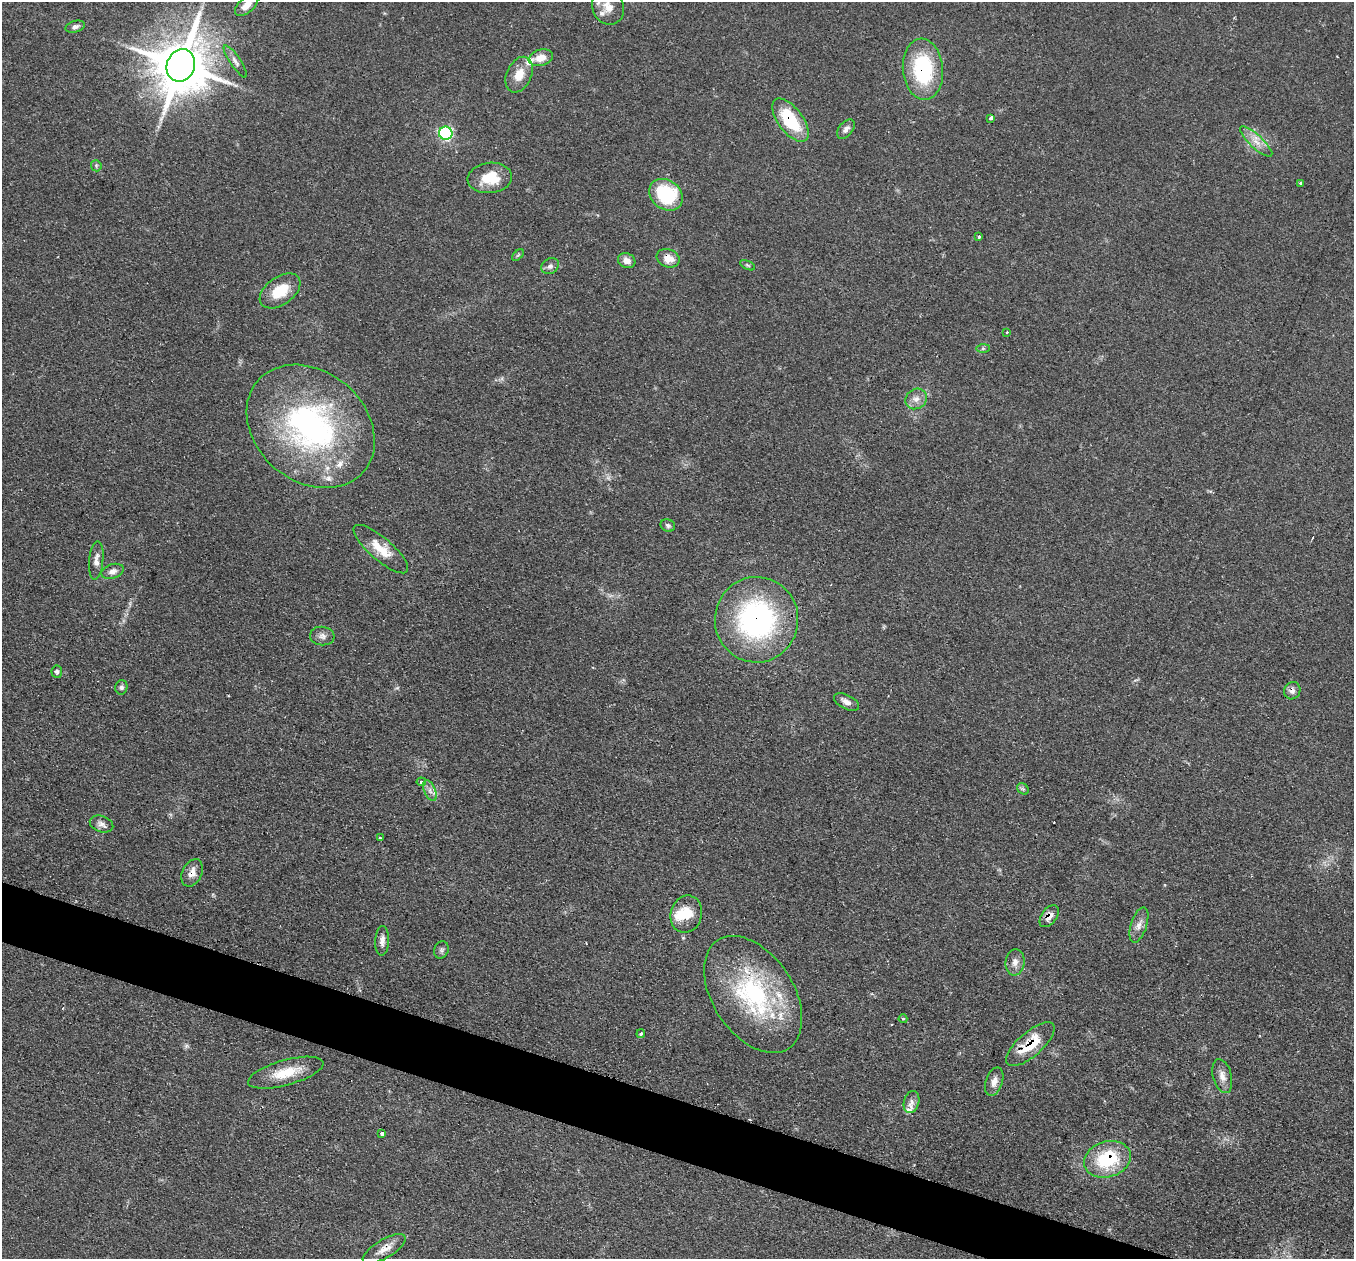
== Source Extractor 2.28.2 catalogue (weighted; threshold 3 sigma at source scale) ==
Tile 6 of 4 x 4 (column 2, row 2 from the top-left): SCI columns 1353-2704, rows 2784-4040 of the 5412 x 5432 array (HDU 1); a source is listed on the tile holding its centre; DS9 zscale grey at full resolution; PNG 1356 x 1261 px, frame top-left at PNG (2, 2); each listed source drawn as its Kron ellipse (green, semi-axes under 4 px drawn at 4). Shown black and unused: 4% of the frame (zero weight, under 2 of 3 exposures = <1% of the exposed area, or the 3 px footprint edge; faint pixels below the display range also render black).
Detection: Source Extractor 2.28.2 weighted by HDU 2 'WHT'; one run over the whole footprint, this tile lists its part. Background 0.079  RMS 0.0058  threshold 0.0259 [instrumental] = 3 sigma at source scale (4.5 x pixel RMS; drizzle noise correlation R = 1.50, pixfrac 1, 0.05/0.05 arcsec/px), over >= 5 px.
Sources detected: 70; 1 inside a brighter object's white glare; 2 cosmic-ray / hot-pixel residue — neither listed nor drawn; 6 inside a brighter listed object's ellipse — not listed separately; the other 61 listed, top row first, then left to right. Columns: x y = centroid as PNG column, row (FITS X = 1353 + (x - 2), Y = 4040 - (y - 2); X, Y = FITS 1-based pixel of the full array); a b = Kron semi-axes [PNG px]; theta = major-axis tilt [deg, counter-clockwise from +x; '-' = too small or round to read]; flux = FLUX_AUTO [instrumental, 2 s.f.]
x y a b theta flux
247 5 14 7 42 6
608 7 18 15 -68 7.6
75 27 10 5 16 2.1
541 58 12 8 15 7.4
235 61 19 5 -56 3.1
181 65 16 14 70 3700
923 69 31 20 -85 51
519 75 19 12 65 9.4
991 118 3 3 - 2.3
790 120 25 12 -53 34
846 129 11 6 50 3
446 133 7 6 - 89
1256 142 21 6 -42 6
96 166 6 5 - 0.89
490 178 22 15 7 18
1300 183 3 3 - 1.4
666 195 18 14 -37 39
979 237 4 3 - 2.5
518 255 7 4 45 0.89
668 258 12 9 -20 7.2
627 261 9 7 -26 4.4
747 265 8 4 -27 0.87
550 266 9 7 35 2.2
280 291 23 14 36 16
1007 332 3 2 - 0.49
983 348 7 4 0 1
916 399 11 9 37 4.4
311 426 70 55 -41 150
668 525 7 6 - 1.6
381 549 34 11 -41 13
96 560 19 7 85 4.3
112 571 11 7 18 3.2
757 620 43 41 89 120
322 636 12 9 -7 2.9
57 672 6 5 - 1.2
121 687 7 6 - 1.4
1292 691 9 8 - 3
846 702 14 7 -28 3.6
421 782 5 4 - 1.5
1023 789 6 5 - 1.1
430 791 11 5 -64 2.8
102 824 12 8 -18 3.3
380 838 4 2 - 0.46
192 873 14 10 65 5.3
686 914 19 15 72 13
1049 916 12 7 53 4.9
1139 925 18 8 72 4.5
382 941 15 7 87 3.4
441 950 9 7 66 1.5
1015 962 13 9 83 4
753 994 65 40 -57 86
903 1019 4 4 - 0.81
641 1034 4 4 - 1.2
1030 1044 30 12 41 20
286 1073 39 12 15 17
1222 1076 17 9 -76 4.7
994 1082 15 8 71 4.2
912 1102 11 7 74 3.2
382 1134 3 3 - 3
1107 1159 24 17 17 36
384 1249 24 9 30 6.3
Overlapping masked pixels (flux is a lower limit): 10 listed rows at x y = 923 69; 790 120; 668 258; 757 620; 1292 691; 192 873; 1049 916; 1030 1044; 1107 1159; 384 1249
Isophote crosses this tile's border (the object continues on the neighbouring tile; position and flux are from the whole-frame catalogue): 1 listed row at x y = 247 5